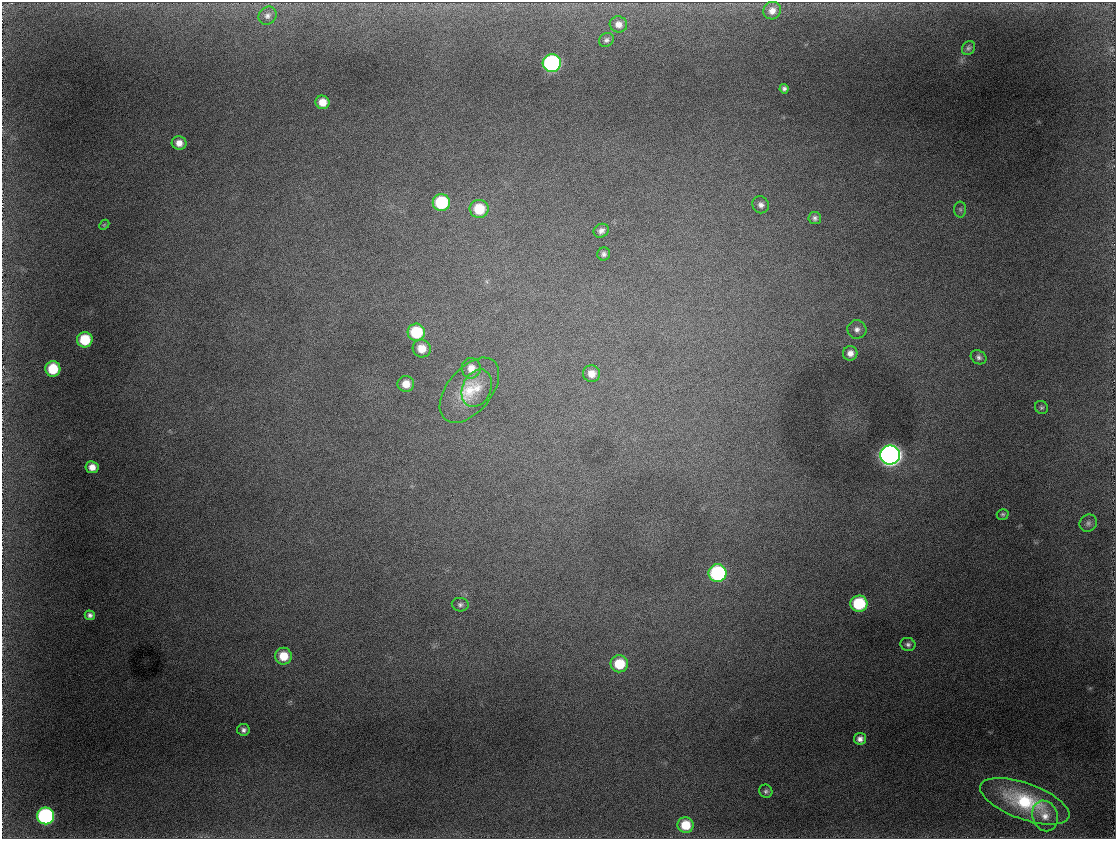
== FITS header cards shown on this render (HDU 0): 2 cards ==
NAXIS1  =                 1114
NAXIS2  =                  837

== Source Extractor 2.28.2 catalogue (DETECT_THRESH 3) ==
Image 1114 x 837 px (HDU 0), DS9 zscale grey, 1 PNG px = 1 image px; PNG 1118 x 841 px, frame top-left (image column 1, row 837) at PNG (2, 2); each listed source drawn as its Kron ellipse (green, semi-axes under 4 px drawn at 4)
Background 877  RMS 12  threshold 35.5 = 3 sigma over >= 5 px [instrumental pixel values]
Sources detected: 48; all 48 listed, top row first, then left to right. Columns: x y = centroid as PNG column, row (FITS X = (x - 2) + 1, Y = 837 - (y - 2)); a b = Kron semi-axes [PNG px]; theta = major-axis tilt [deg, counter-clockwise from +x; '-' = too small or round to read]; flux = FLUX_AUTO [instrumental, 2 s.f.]
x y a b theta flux
772 11 9 8 - 6500
267 16 9 8 - 3600
618 24 8 8 - 5500
606 40 8 6 34 2300
968 48 7 6 - 2100
552 63 9 9 - 200000
784 89 4 4 - 2200
322 102 7 6 - 9900
179 143 7 7 - 6200
441 202 8 8 - 60000
761 205 8 8 - 3700
479 209 9 9 - 29000
960 209 8 6 -89 1900
815 218 6 6 - 2500
104 225 6 4 44 890
601 231 8 6 33 3500
604 254 6 6 - 2500
857 329 9 9 - 4300
416 332 9 8 - 44000
85 340 8 7 - 30000
422 349 9 8 - 11000
850 353 7 7 - 5500
979 357 8 6 -34 2800
471 368 10 9 - 8400
53 369 8 7 - 28000
592 374 8 8 - 7800
406 384 8 8 - 10000
477 388 19 14 66 14000
469 390 38 22 50 33000
1041 407 7 6 - 1700
890 455 10 9 - 660000
92 467 6 6 - 6700
1003 514 6 5 - 1500
1088 523 9 8 - 2800
718 573 9 9 - 110000
859 604 8 8 - 51000
460 605 8 7 - 2400
90 615 5 4 - 2600
908 644 7 6 - 2500
283 656 8 8 - 17000
619 664 9 8 - 28000
243 730 6 6 - 2500
860 739 6 6 - 3800
766 791 7 6 - 2100
1025 801 47 18 -20 59000
46 816 8 8 - 180000
1045 816 16 12 -71 8700
685 825 8 8 - 20000